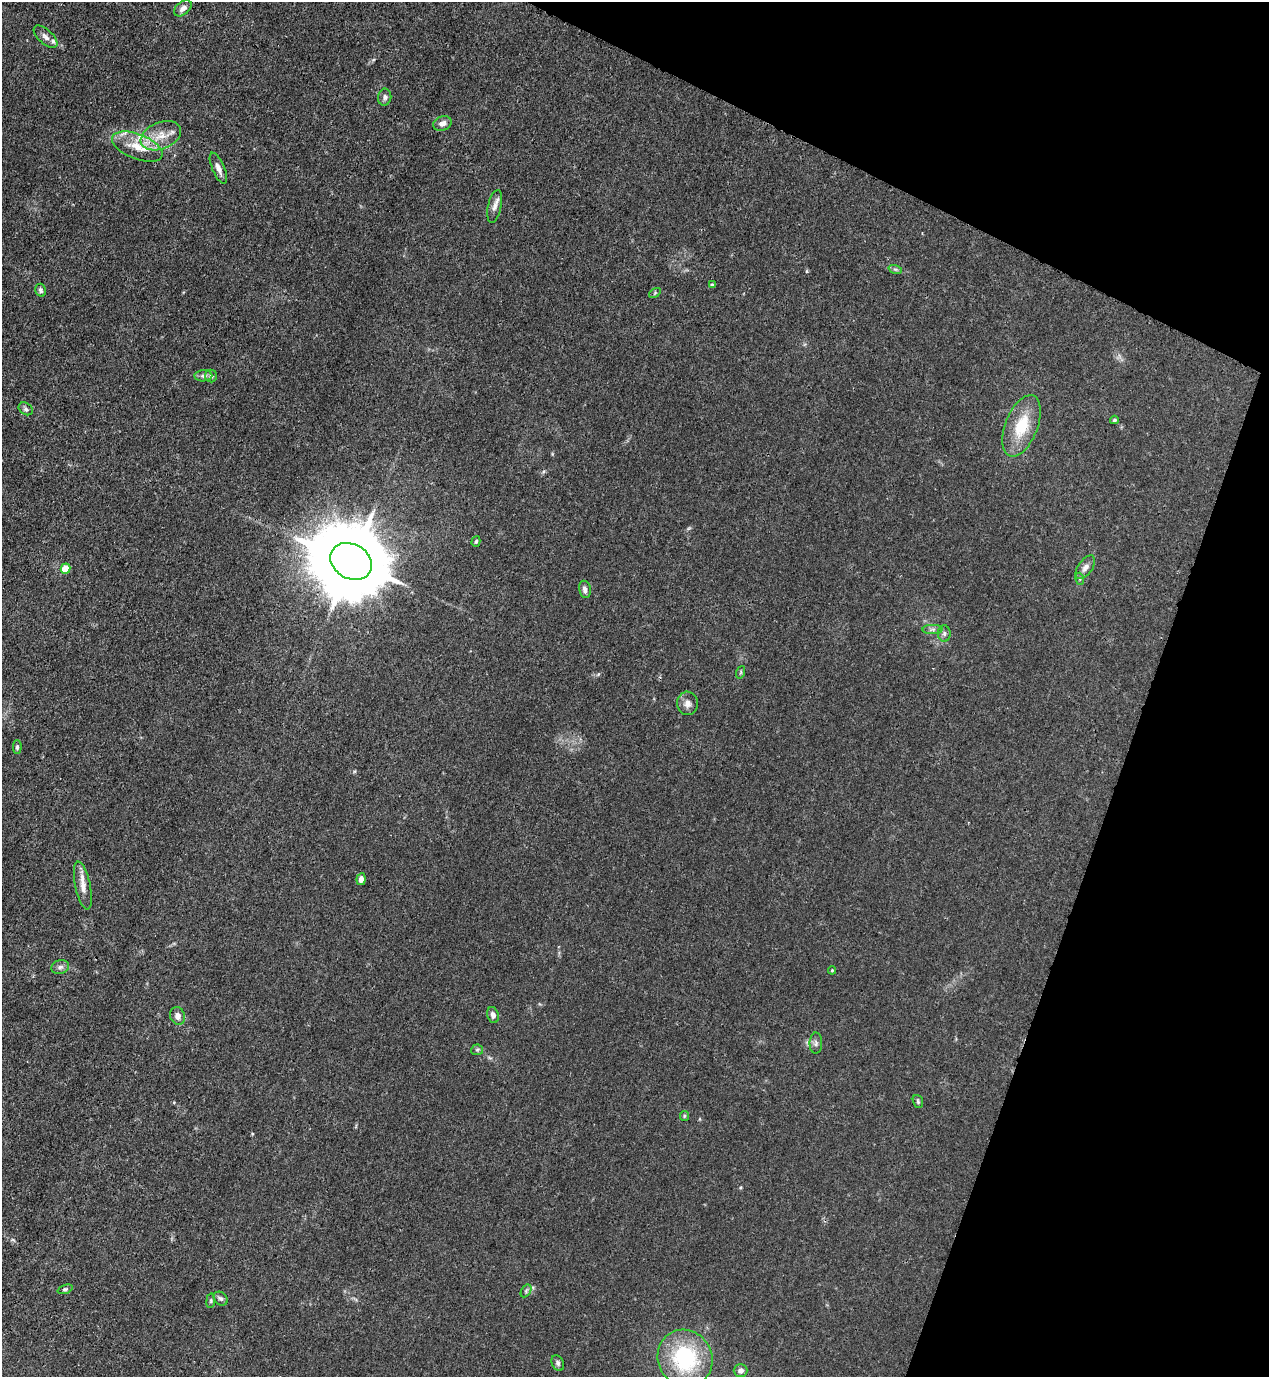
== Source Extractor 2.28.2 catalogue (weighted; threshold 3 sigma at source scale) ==
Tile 8 of 4 x 4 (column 4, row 2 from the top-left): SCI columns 4024-5290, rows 2793-4167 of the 5646 x 5583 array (HDU 1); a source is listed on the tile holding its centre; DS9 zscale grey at full resolution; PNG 1271 x 1379 px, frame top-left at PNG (2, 2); each listed source drawn as its Kron ellipse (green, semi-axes under 4 px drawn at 4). Shown black and unused: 19% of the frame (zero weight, under 3 of 4 exposures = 7% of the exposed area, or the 3 px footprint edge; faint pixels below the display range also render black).
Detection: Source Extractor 2.28.2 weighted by HDU 2 'WHT'; one run over the whole footprint, this tile lists its part. Background 0.0182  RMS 0.0026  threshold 0.0116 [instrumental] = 3 sigma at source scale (4.5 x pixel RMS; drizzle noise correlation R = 1.50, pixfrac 1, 0.05/0.05 arcsec/px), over >= 5 px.
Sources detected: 47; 2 inside a brighter listed object's ellipse — not listed separately; the other 45 listed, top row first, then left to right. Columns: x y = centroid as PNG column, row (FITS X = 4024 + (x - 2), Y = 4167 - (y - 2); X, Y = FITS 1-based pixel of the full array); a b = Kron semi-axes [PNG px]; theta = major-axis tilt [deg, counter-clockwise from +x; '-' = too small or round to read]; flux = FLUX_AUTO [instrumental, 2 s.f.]
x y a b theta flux
183 8 10 6 39 1.3
45 37 14 7 -41 1.3
385 97 8 6 81 0.79
442 123 9 7 22 1.5
161 136 21 13 22 4.9
137 147 27 12 -22 5.6
218 168 17 6 -67 1.4
495 206 16 6 77 1.6
895 269 7 4 -18 0.45
712 285 3 3 - 0.55
41 290 6 5 - 0.58
655 293 6 4 35 0.33
203 376 9 5 2 0.74
211 376 6 6 - 0.78
26 409 7 6 - 0.7
1114 420 4 3 - 0.35
1021 426 32 16 68 9.1
476 541 5 4 - 0.4
351 561 22 17 -30 3600
1085 567 13 7 55 1.5
65 568 5 4 - 6.6
1080 579 6 4 -72 0.34
585 589 9 6 -78 1
933 629 10 4 0 0.7
944 634 8 6 90 0.69
741 672 6 4 72 0.31
688 703 12 10 -81 1.6
17 747 6 4 89 0.49
361 879 6 4 82 1.4
83 886 24 7 -78 2.5
60 967 9 7 18 0.85
832 970 4 4 - 0.25
493 1015 8 5 -74 1
178 1016 9 7 -70 1.5
816 1043 10 6 90 0.74
477 1050 6 5 - 0.43
918 1101 7 5 -70 0.42
684 1116 5 4 - 0.31
65 1289 8 4 18 0.38
526 1291 7 4 58 0.52
221 1299 8 6 -42 0.67
211 1301 7 3 82 0.34
685 1358 29 27 -60 23
558 1363 8 5 -64 0.58
741 1371 7 6 - 0.86